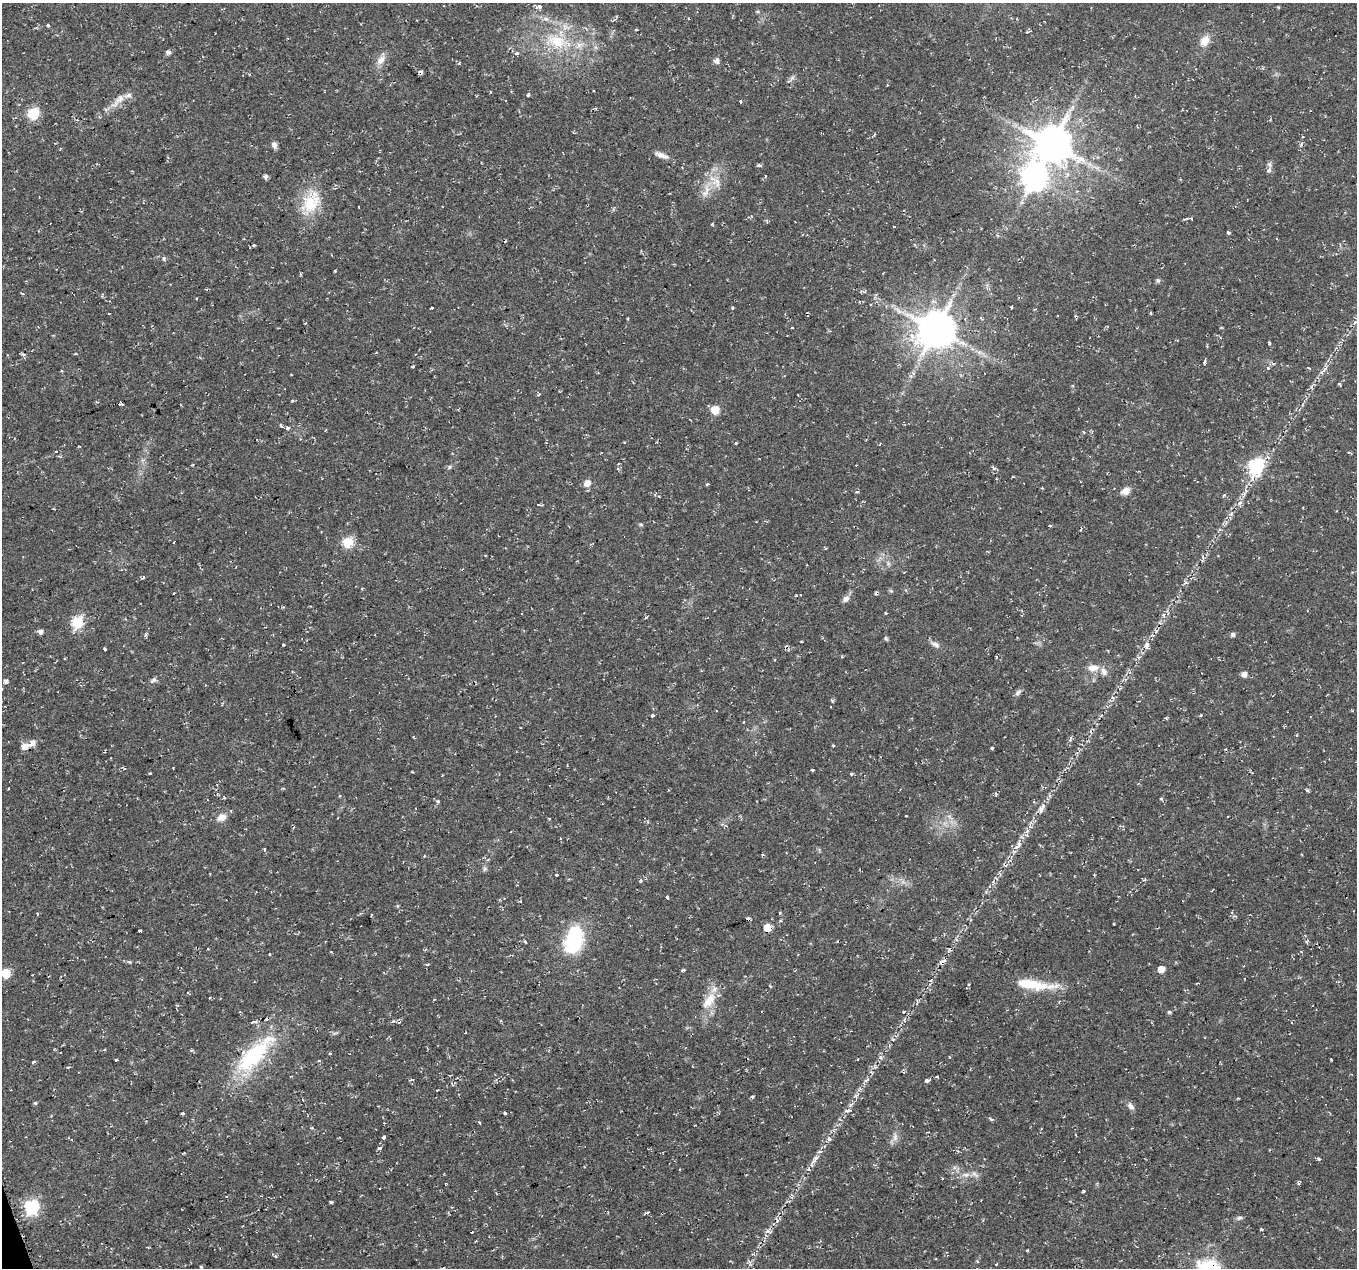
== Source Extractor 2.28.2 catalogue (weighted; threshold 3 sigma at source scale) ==
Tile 7 of 4 x 4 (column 3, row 2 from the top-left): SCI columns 2709-4063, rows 2597-3862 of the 5424 x 5249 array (HDU 1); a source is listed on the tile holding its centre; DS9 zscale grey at full resolution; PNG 1359 x 1270 px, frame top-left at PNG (2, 3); no overlay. Shown black and unused: <1% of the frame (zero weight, under 2 of 3 exposures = <1% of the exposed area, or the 3 px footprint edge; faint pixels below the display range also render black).
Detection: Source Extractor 2.28.2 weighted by HDU 2 'WHT'; one run over the whole footprint, this tile lists its part. Background 0.0355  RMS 0.004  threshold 0.0181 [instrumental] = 3 sigma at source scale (4.5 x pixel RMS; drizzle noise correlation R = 1.50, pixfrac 1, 0.0396/0.0396 arcsec/px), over >= 5 px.
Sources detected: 224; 17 cosmic-ray / hot-pixel residue — not listed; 7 inside a brighter listed object's ellipse — not listed separately; the other 200 listed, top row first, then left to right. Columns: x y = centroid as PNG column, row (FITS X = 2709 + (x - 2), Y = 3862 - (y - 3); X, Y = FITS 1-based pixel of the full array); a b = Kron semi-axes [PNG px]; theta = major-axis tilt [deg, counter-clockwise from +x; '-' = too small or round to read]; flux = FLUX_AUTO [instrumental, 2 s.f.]
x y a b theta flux
539 7 6 4 10 1.6
546 19 6 6 - 1.2
48 25 4 4 - 0.43
36 27 6 3 20 0.5
1028 32 5 3 - 0.64
557 41 26 18 -14 15
1205 41 14 10 61 4.3
168 52 7 6 - 0.98
517 53 6 4 4 0.73
381 60 15 9 43 3.1
717 61 6 6 - 1.6
1195 69 4 3 - 0.3
792 78 8 5 45 1
528 95 4 3 - 0.83
120 99 15 9 45 3.6
740 101 3 3 - 5.7
33 114 7 6 - 24
77 120 4 4 - 0.54
1302 137 4 2 - 0.37
274 145 8 7 - 1.5
1052 145 12 12 - 950
661 155 19 6 -22 2.5
1269 170 8 5 34 1.1
765 176 4 2 - 0.31
266 177 6 5 - 1
1034 178 12 10 74 220
717 182 16 13 -51 5.5
705 193 13 7 38 2.9
310 204 25 24 - 14
1186 219 7 3 12 0.58
712 224 4 3 - 0.38
894 227 3 3 - 6.3
1228 233 4 3 - 0.71
505 241 3 3 - 0.52
250 248 3 2 - 0.27
164 258 6 4 80 0.63
1158 280 6 5 - 0.71
22 293 4 3 - 0.62
1012 306 3 3 - 1.2
431 308 3 3 - 2.2
732 308 4 3 - 0.41
1151 313 3 3 - 0.47
109 314 3 3 - 0.88
628 319 4 2 - 0.35
792 327 3 2 - 0.33
936 329 12 11 - 960
1269 343 4 3 - 0.56
1205 361 8 3 77 1
413 366 3 3 - 1.4
1268 368 4 3 - 0.94
1309 368 3 2 - 0.72
1322 372 10 5 46 1.4
911 376 5 5 - 0.87
293 401 4 3 - 0.46
119 403 3 3 - 300
715 410 6 5 - 9.9
281 426 4 3 - 0.66
287 428 3 3 - 1.8
1083 432 4 4 - 0.44
624 442 3 2 - 0.63
736 443 3 3 - 0.47
56 452 3 3 - 2
142 460 5 5 - 0.85
1255 466 9 7 65 60
449 467 6 5 - 0.67
994 468 6 4 16 0.64
1013 477 4 3 - 0.33
1080 482 2 2 - 0.44
587 483 9 7 44 2.9
707 484 4 3 - 0.38
1125 491 10 8 26 2.7
1224 495 5 3 - 0.43
1239 503 8 5 28 1.3
1231 514 7 4 57 0.95
641 524 6 4 -19 0.57
1050 526 4 3 - 0.43
174 542 3 2 - 0.28
347 542 6 6 - 21
825 548 3 3 - 0.5
485 555 3 2 - 0.29
888 564 8 6 -70 1
143 577 3 3 - 3.2
1186 583 6 4 -18 0.64
891 591 6 4 -18 0.53
174 593 3 2 - 0.54
846 599 10 7 40 1.8
885 613 4 2 - 0.34
1164 615 6 4 89 0.79
77 622 6 6 - 33
40 631 6 5 - 1.3
1156 631 6 4 72 0.64
145 635 5 4 - 0.85
1233 635 6 5 - 0.89
886 638 7 4 -62 0.63
935 644 12 6 -23 1.7
283 645 3 3 - 1.1
1146 645 11 7 79 2.1
105 649 3 2 - 0.53
842 657 3 2 - 0.42
996 657 4 3 - 0.43
1093 668 16 9 2 3.7
1244 674 6 5 - 2.2
153 680 9 6 32 1.1
6 681 6 5 - 1.1
1018 693 10 6 51 1.2
1113 698 6 3 -69 0.64
832 700 4 4 - 0.81
716 710 2 2 - 0.25
652 715 4 3 - 2.4
1200 716 4 3 - 0.62
1166 718 3 3 - 0.56
744 722 3 2 - 0.38
1070 739 8 4 71 0.9
27 745 20 7 23 3.8
833 745 5 3 - 0.36
124 769 5 4 - 0.67
812 770 3 3 - 1.1
150 773 3 3 - 0.33
851 774 4 3 - 0.7
1307 790 5 3 - 0.58
996 794 6 4 -71 0.48
340 796 4 3 - 0.42
1161 799 4 4 - 0.45
1040 810 8 6 88 1.5
906 816 3 2 - 0.4
949 816 7 4 -18 0.83
222 817 12 9 30 3.2
549 819 3 3 - 0.65
560 838 4 2 - 0.33
1018 845 20 7 55 3.7
264 849 3 3 - 1.3
485 869 6 6 - 0.89
557 875 3 3 - 0.74
1144 880 6 3 21 0.49
640 881 5 4 - 0.6
667 897 4 3 - 3.6
520 901 3 3 - 0.39
371 914 3 2 - 0.42
1114 924 3 2 - 0.35
767 927 5 5 - 8.8
140 931 4 2 - 0.51
574 940 33 20 74 27
838 941 3 2 - 0.34
330 952 3 3 - 0.64
269 954 3 3 - 1.3
942 961 9 4 26 1.3
130 962 5 4 - 0.45
1161 969 5 5 - 4.8
6 973 6 5 - 16
931 980 5 3 - 0.45
969 984 4 3 - 0.36
1031 984 47 12 -7 14
210 998 4 3 - 0.41
709 1001 27 12 55 8.2
904 1012 4 3 - 0.56
1169 1012 5 4 - 0.67
393 1021 6 4 44 0.57
253 1022 4 3 - 2.4
893 1039 5 3 - 0.4
104 1050 4 3 - 0.38
330 1053 3 3 - 0.84
254 1055 68 22 45 38
880 1057 7 4 -71 0.78
858 1059 3 2 - 0.62
117 1060 3 3 - 0.65
34 1062 4 3 - 2.3
68 1067 3 3 - 0.98
937 1077 4 3 - 2
412 1080 4 3 - 2.1
866 1080 11 3 36 1
927 1080 4 3 - 5.4
752 1097 3 3 - 1.1
35 1103 5 4 - 0.52
850 1105 9 4 36 1
1130 1106 11 6 -49 1.6
182 1113 4 2 - 0.58
505 1113 3 3 - 1
991 1119 5 3 - 1
480 1122 4 3 - 0.68
1076 1135 3 2 - 0.33
384 1137 4 3 - 2.1
895 1137 12 5 86 1.8
72 1139 3 3 - 0.61
830 1139 4 3 - 1.5
379 1148 3 3 - 1.5
183 1153 3 2 - 0.54
1319 1159 3 3 - 1.2
814 1160 23 6 58 3.4
966 1175 10 6 10 2.1
1083 1191 3 3 - 1.2
331 1202 4 3 - 0.83
32 1207 7 6 - 77
646 1213 7 3 17 0.6
1239 1218 8 5 15 0.99
1261 1229 3 3 - 1.1
768 1231 8 5 -11 1.2
472 1232 2 2 - 0.38
476 1241 3 2 - 0.5
275 1256 5 3 - 0.5
201 1267 4 3 - 0.45
Overlapping masked pixels (flux is a lower limit): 3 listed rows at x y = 119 403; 27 745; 254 1055
Isophote crosses this tile's border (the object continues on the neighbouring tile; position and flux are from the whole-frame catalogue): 1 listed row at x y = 6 973
Unlisted compact peaks at least as high as the median listed source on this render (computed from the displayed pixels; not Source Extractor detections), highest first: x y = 992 748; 438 801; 758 165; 780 913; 683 970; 1027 1250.